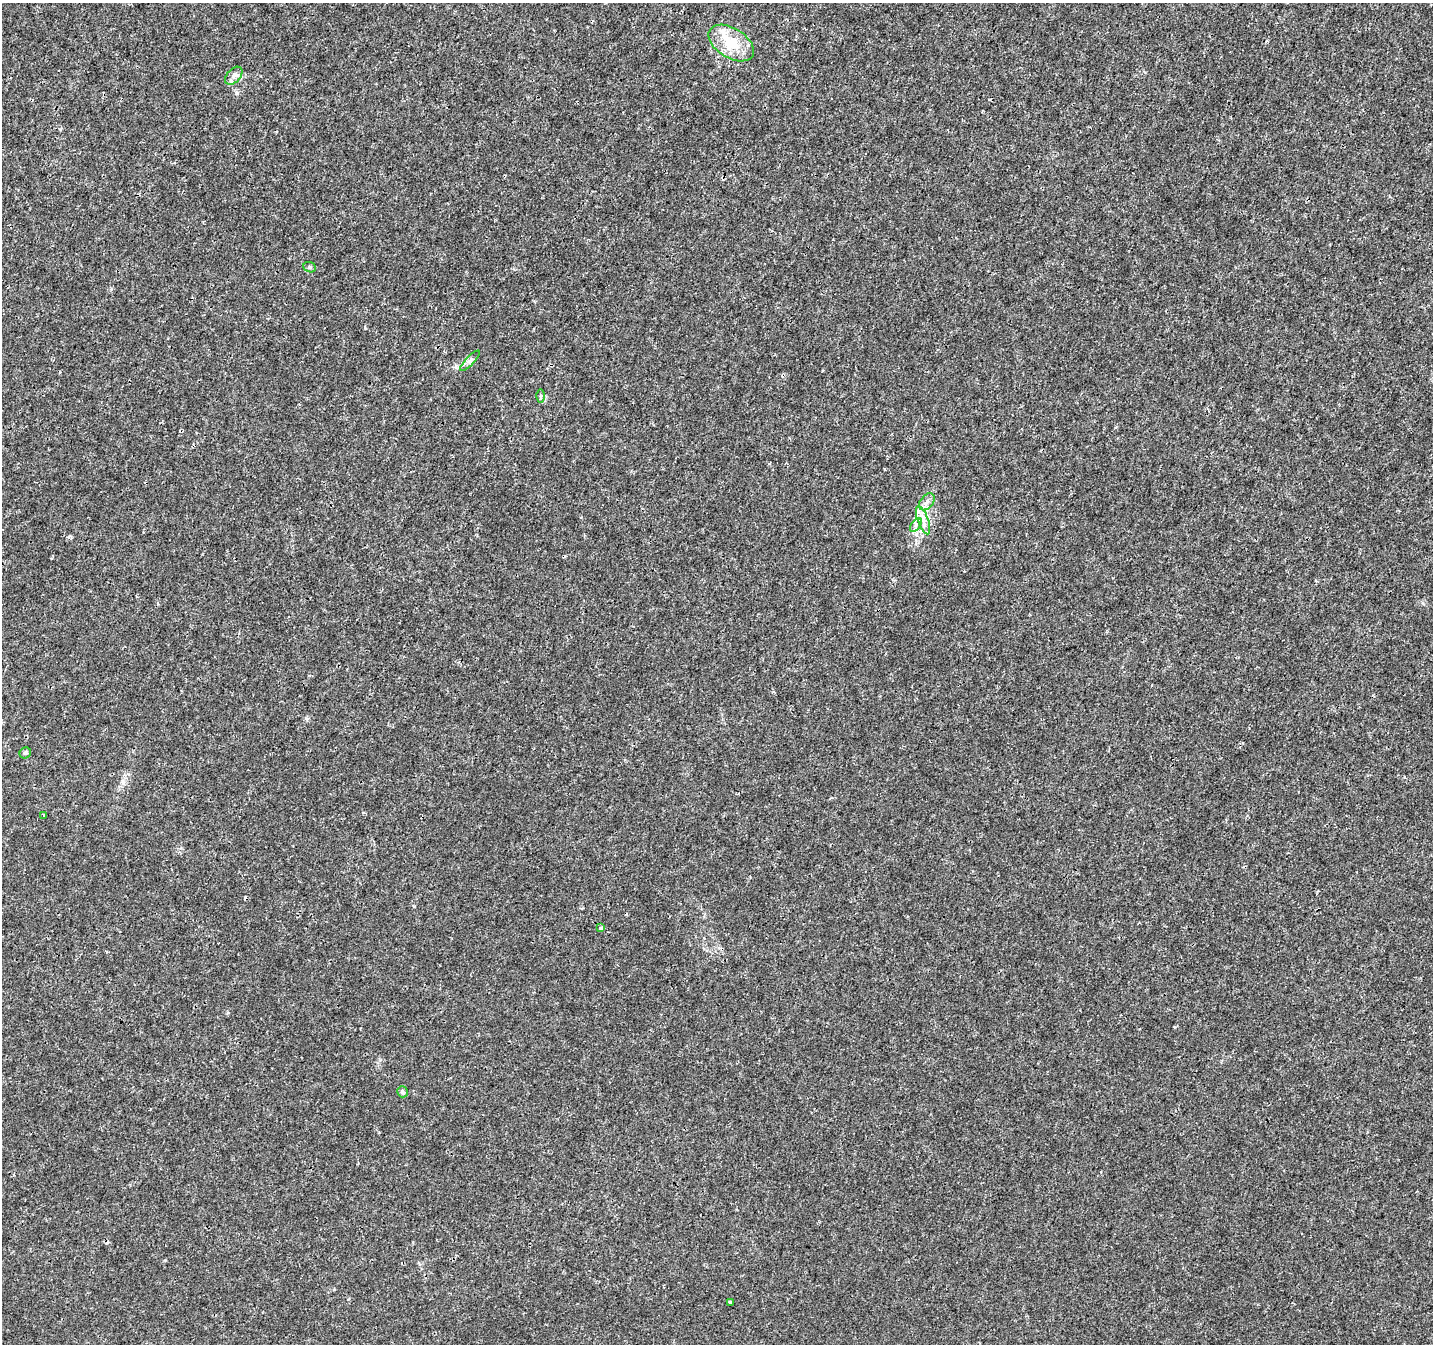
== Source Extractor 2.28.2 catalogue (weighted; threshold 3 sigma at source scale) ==
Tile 10 of 4 x 4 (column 2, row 3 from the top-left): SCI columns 1432-2862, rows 1543-2884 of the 5732 x 5835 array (HDU 1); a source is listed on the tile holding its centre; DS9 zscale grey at full resolution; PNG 1435 x 1346 px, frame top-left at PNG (2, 3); each listed source drawn as its Kron ellipse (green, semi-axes under 4 px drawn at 4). Shown black and unused: <1% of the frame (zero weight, under 3 of 4 exposures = <1% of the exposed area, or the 3 px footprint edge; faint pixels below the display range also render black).
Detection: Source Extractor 2.28.2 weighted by HDU 2 'WHT'; one run over the whole footprint, this tile lists its part. Background 0.001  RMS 9.2e-04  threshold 0.00415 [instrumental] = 3 sigma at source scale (4.5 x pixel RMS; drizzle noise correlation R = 1.50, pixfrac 1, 0.0396/0.0396 arcsec/px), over >= 5 px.
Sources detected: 17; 2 cosmic-ray / hot-pixel residue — neither listed nor drawn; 2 inside a brighter listed object's ellipse — not listed separately; the other 13 listed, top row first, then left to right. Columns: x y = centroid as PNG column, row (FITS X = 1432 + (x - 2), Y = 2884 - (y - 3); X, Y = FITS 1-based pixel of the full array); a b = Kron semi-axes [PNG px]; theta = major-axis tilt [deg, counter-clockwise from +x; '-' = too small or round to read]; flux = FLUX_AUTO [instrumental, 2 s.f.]
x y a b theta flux
731 43 25 15 -32 2.6
234 76 11 6 47 0.43
310 267 6 5 - 0.17
470 361 14 4 45 0.32
540 396 6 4 89 0.14
927 502 9 6 51 0.42
923 520 15 5 -71 0.66
916 525 8 4 54 0.27
25 753 6 5 - 0.17
44 815 3 3 - 0.18
601 928 3 3 - 0.27
402 1092 5 5 - 0.18
730 1302 4 3 - 0.28
Unlisted compact peaks at least as high as the median listed source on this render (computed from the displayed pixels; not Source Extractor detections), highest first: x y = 365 328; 228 1013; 1175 1027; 165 1260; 70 536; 60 129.